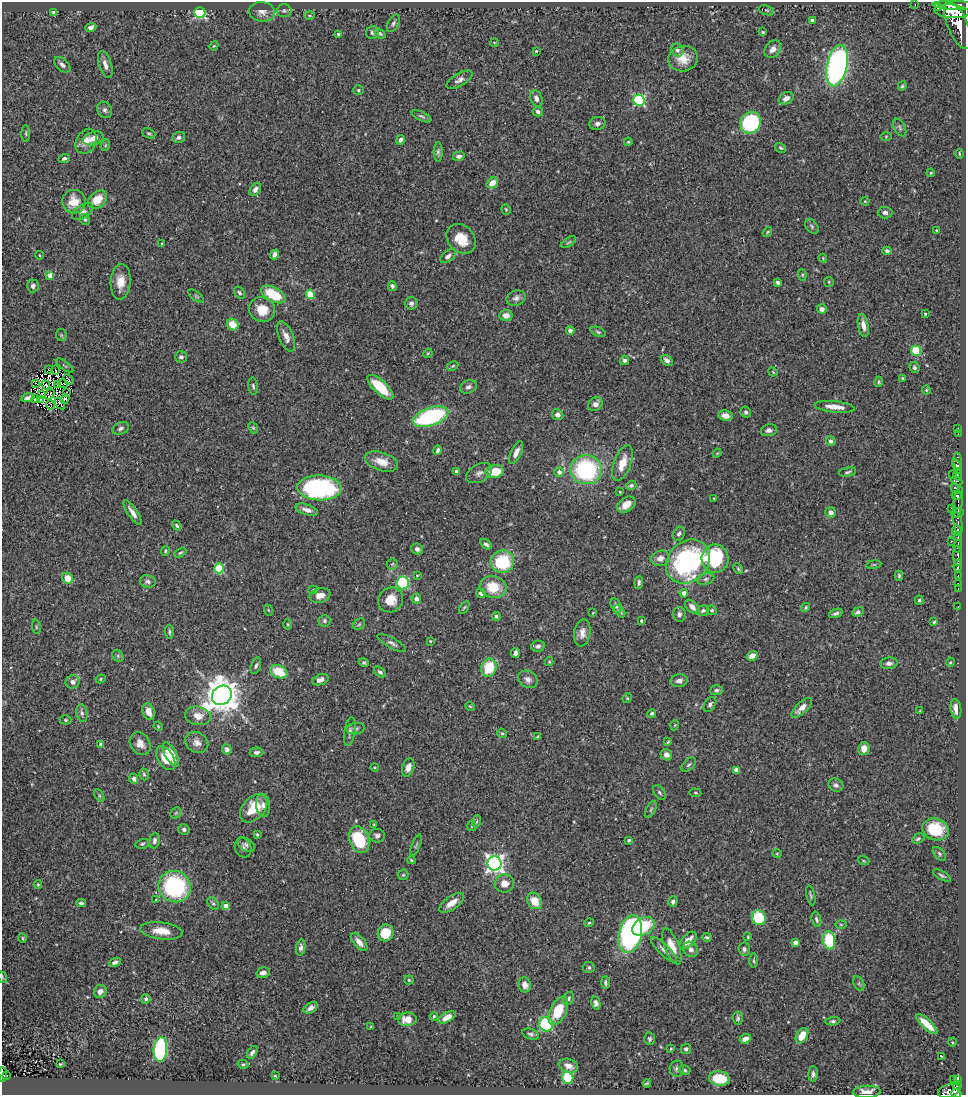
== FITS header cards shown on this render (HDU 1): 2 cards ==
NAXIS1  =                  964
NAXIS2  =                 1093

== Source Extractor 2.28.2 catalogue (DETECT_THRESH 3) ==
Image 964 x 1093 px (HDU 1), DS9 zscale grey, 1 PNG px = 1 image px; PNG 968 x 1097 px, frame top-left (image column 1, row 1093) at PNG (2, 2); each listed source drawn as its Kron ellipse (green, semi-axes under 4 px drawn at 4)
Background 0.693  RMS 0.026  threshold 0.0767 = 3 sigma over >= 5 px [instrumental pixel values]
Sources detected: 400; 3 with non-positive FLUX_AUTO (blend fragments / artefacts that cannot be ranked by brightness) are neither listed nor drawn; the other 397 listed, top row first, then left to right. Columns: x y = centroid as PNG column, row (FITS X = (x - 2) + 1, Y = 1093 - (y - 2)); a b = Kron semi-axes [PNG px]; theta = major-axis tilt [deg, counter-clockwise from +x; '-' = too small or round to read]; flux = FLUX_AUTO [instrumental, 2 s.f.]
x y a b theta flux
915 5 3 2 - 13
954 5 22 4 -2 1800
938 8 3 3 - 570
767 10 8 4 -19 2.1
284 11 7 6 - 4.6
952 11 17 6 -5 2600
54 12 4 3 - 3.7
200 12 5 5 - 230
262 12 13 10 -6 12
310 16 5 2 - 1.5
812 20 3 3 - 2.9
393 23 9 5 63 4.7
958 26 25 10 -66 2900
91 27 6 4 22 6.8
372 32 6 6 - 5.4
763 32 3 3 - 2.3
380 33 6 4 -39 3.4
338 34 3 3 - 2.2
494 42 4 2 - 1.2
214 46 5 4 - 1.7
773 49 9 7 50 10
677 50 7 5 -57 4.3
536 51 3 3 - 1.5
683 59 15 12 14 26
105 64 14 6 -72 12
62 65 9 6 -41 5.9
837 66 21 10 77 580
460 80 14 6 30 8.4
902 86 4 3 - 2.3
358 90 5 4 - 2.6
536 98 8 6 -68 8
786 98 8 5 27 9.4
639 100 6 5 - 210
105 110 8 7 - 5.6
538 112 5 4 - 5.2
421 116 11 4 -26 4
751 123 11 10 - 170
597 124 8 6 10 7.2
900 128 9 5 -62 4.1
149 133 7 4 -22 2.9
26 134 8 3 -89 2.4
886 136 5 3 - 1.5
179 137 6 5 - 5.8
93 138 10 6 19 15
401 140 5 4 - 4.7
86 141 13 10 64 16
628 142 4 4 - 2
106 145 6 4 70 2
781 148 6 4 -31 2.6
438 152 10 4 90 4.4
959 154 5 2 - 1.6
459 156 6 4 15 6.2
64 158 6 4 18 4.1
931 173 4 3 - 1.7
492 183 6 5 - 20
255 189 7 5 56 7.5
97 200 10 7 42 26
865 201 4 4 - 1.6
74 202 12 11 - 28
506 209 5 4 - 2
83 212 12 6 33 7.1
885 212 7 6 - 5.9
85 220 6 4 -59 2.8
812 226 8 5 -52 4.1
936 230 3 3 - 1.2
767 232 5 3 - 1.6
461 239 16 13 -47 33
569 242 8 4 34 2.9
162 244 3 3 - 2.3
887 251 4 4 - 4
275 254 5 4 - 6.8
39 255 4 3 - 1.2
448 256 9 5 40 6.3
823 258 4 4 - 1.5
50 275 4 4 - 20
802 275 6 4 -84 2.1
121 282 18 10 86 25
778 282 4 3 - 4.1
829 282 5 4 - 2.1
33 286 6 6 - 6
392 286 5 3 - 4.7
239 293 6 4 -55 3.5
273 294 13 7 -29 76
310 294 4 4 - 51
196 296 9 4 -38 2.9
516 298 10 7 17 7.4
411 303 6 6 - 4.5
822 309 5 5 - 7.6
262 310 13 12 - 32
925 314 3 3 - 2.2
506 315 7 5 5 11
233 324 6 5 - 32
863 325 12 5 -80 12
570 331 4 4 - 8.4
598 332 8 4 -22 2.9
61 335 6 5 - 2.6
286 336 16 7 -67 13
916 351 5 5 - 93
428 353 5 4 - 1.7
181 357 6 5 - 4.9
624 360 5 4 - 3.9
667 360 6 4 -39 6.7
64 365 10 2 -36 2.1
453 366 6 4 28 2.1
914 368 6 5 - 4
48 369 3 2 - 2.7
55 370 4 2 - 2.4
773 372 5 4 - 1.6
903 378 3 2 - 1.7
68 379 6 2 -44 1.7
878 382 5 4 - 2.5
35 383 3 2 - 1.4
63 384 5 2 - 0.58
46 385 4 2 - 2
57 385 3 2 - 1.6
253 386 9 4 -83 3.9
380 387 16 6 -43 56
468 387 9 6 21 5.8
926 390 4 4 - 1.9
67 392 2 2 - 2
41 394 3 2 - 1.1
50 394 6 2 58 0.16
28 398 7 4 14 5
35 398 3 2 - 2.3
65 399 5 3 - 1.6
40 400 2 2 - 1
60 403 6 2 -56 0.26
595 404 8 6 43 8.3
50 405 5 2 - 0.8
835 407 20 5 -6 20
746 412 5 5 - 3.8
558 415 6 5 - 5.6
725 416 7 5 -9 11
431 417 18 9 18 210
121 428 8 6 25 5.6
253 428 6 4 -67 2.4
958 428 2 2 - 8.7
769 430 8 6 10 6.8
958 434 2 2 - 3.8
831 441 5 4 - 5.1
438 450 5 3 - 4.7
516 453 12 5 66 11
717 453 4 3 - 1.5
958 461 8 3 -89 250
381 462 17 9 -17 24
622 463 19 8 70 28
957 466 7 3 -68 480
586 470 16 14 -6 200
495 471 9 6 9 36
456 472 4 3 - 4.7
559 472 5 5 - 7.3
847 472 9 4 11 3.9
479 473 14 8 29 9.3
953 475 2 2 - 8.3
958 475 6 3 -90 330
957 481 6 4 -24 120
631 485 5 4 - 3.9
319 488 22 12 -2 270
955 488 6 4 -62 290
620 492 3 3 - 1.2
957 495 5 4 - 240
714 498 3 3 - 1.2
958 502 16 4 81 240
626 505 10 7 36 15
951 508 3 2 - 92
307 510 12 5 -18 10
831 512 5 5 - 9.6
132 513 14 4 -56 12
958 513 6 4 11 220
958 523 11 4 -79 170
177 526 5 4 - 2.7
957 531 5 5 - 720
679 534 7 5 59 5.2
958 537 4 3 - 190
952 541 3 2 - 50
486 544 6 4 -35 4.5
958 546 6 3 86 300
417 549 6 5 - 5.7
165 551 5 3 - 2.2
180 552 6 3 30 2.2
958 556 10 3 -86 1000
660 558 9 7 21 13
715 558 14 13 - 140
503 562 12 11 - 95
688 562 24 20 45 300
392 564 5 5 - 2.5
874 565 7 3 8 2.1
958 566 6 3 85 140
219 568 5 5 - 97
738 569 5 3 - 2.4
417 575 3 2 - 1.4
958 575 3 2 - 50
899 576 5 3 - 2.6
67 578 6 5 - 22
706 579 9 5 20 4.8
148 581 8 6 -9 5.3
639 582 6 4 84 4
403 583 6 6 - 130
958 583 3 2 - 18
493 587 13 11 -14 41
958 589 3 2 - 4.8
313 590 5 4 - 2.6
481 593 5 4 - 4.7
684 593 4 4 - 9.6
320 595 10 7 12 14
416 599 5 5 - 5.9
391 600 13 12 - 30
919 600 5 4 - 2.6
616 606 8 5 -65 4.4
958 606 3 2 - 3.2
464 607 7 4 56 2.3
692 607 9 5 -44 9.8
806 607 5 4 - 2.7
268 610 6 3 -70 1.7
712 610 5 5 - 2.7
620 611 7 4 -48 4.1
703 611 6 5 - 4.3
858 612 6 4 22 4.6
593 613 3 3 - 1.3
836 613 7 4 19 4
679 614 7 6 - 6.4
496 616 4 4 - 3.2
324 621 6 6 - 3.5
641 621 4 3 - 2.7
934 622 4 3 - 2.2
287 624 5 3 - 1.8
359 624 6 5 - 2.7
36 627 7 3 -82 2.1
169 632 7 3 -88 3.3
582 633 13 8 80 13
430 641 4 4 - 1.5
392 643 16 5 -29 7
538 646 7 5 12 5.5
515 653 5 3 - 6.1
118 656 6 5 - 2.9
752 656 6 4 34 14
549 662 4 4 - 1.8
950 662 5 4 - 1.8
364 663 5 4 - 3.7
889 663 8 5 5 6.3
256 666 8 5 71 4.3
489 668 9 7 69 56
279 672 9 6 -24 47
380 672 6 4 -39 4.6
101 679 5 4 - 1.8
528 679 10 8 -30 8.7
320 680 8 5 18 9
679 681 8 6 6 8.4
73 682 7 6 - 8.4
716 690 6 5 - 4.3
222 695 10 9 - 3900
627 698 5 4 - 1.9
710 704 8 5 58 4.9
470 706 5 4 - 1.9
802 708 13 5 43 13
956 709 10 5 -82 16
920 711 3 3 - 1.5
148 712 8 6 -71 13
82 713 9 5 -80 5
652 713 4 4 - 2.8
198 716 13 9 -11 17
66 720 6 4 -1 2.3
675 725 5 3 - 1.5
158 726 5 3 - 1.6
356 729 9 5 8 4.3
350 732 15 5 80 6.6
502 733 5 4 - 2.3
538 737 4 3 - 2
197 742 12 10 -32 11
668 742 3 3 - 1.7
101 744 4 3 - 5.8
140 744 12 9 -55 14
227 749 5 4 - 5.6
864 749 6 5 - 13
256 752 7 5 3 5.6
171 754 13 6 -61 38
666 755 6 5 - 8.1
166 758 13 8 -59 30
689 765 9 5 44 3.3
374 767 4 3 - 1.8
408 767 9 6 72 9.2
736 770 4 4 - 18
144 774 6 4 -72 3.1
134 779 5 4 - 6.2
836 785 8 6 -24 4.8
659 793 8 5 -52 4.1
695 793 6 3 -9 1.7
99 795 7 4 -60 2.5
263 805 11 7 -82 9.2
254 808 16 11 48 49
651 809 9 4 64 3.6
176 813 6 5 - 2.6
477 821 6 4 72 2.1
374 825 4 4 - 1.6
472 826 5 4 - 2.2
184 829 5 5 - 4.7
935 829 14 10 -19 71
257 834 4 3 - 2.2
377 836 8 6 -1 5.7
918 839 6 4 30 3.8
154 840 8 5 83 6.4
359 840 14 9 -71 100
629 840 3 3 - 2.6
142 844 7 4 10 3.4
246 844 10 6 -31 4.6
416 845 11 3 67 3
243 848 10 8 -67 5.9
777 854 4 4 - 1.8
939 854 8 5 -46 3.8
411 860 4 3 - 2
863 861 6 3 -19 1.6
495 863 7 7 - 820
403 875 5 5 - 2.7
942 876 10 3 -30 3.2
504 883 9 9 - 15
38 885 4 3 - 2
175 887 16 15 - 210
811 895 10 3 -77 3
156 900 4 4 - 1.9
534 901 9 7 -56 30
673 902 5 4 - 5.1
81 903 5 3 - 3.4
452 903 14 6 36 20
213 904 7 5 -48 3.4
226 906 4 4 - 16
759 918 7 7 - 71
816 919 8 4 -74 3.9
589 923 5 4 - 2
841 925 6 4 -1 2.3
643 926 12 8 30 80
161 931 21 8 -7 28
386 933 8 8 - 44
630 934 19 11 78 390
707 937 5 3 - 2.5
748 937 3 2 - 1.9
23 938 5 4 - 2.1
829 940 9 6 -84 82
688 941 10 6 47 19
359 942 11 5 -48 12
795 943 4 4 - 13
301 947 8 4 78 5.9
672 947 19 7 -69 27
691 949 8 7 - 8.6
744 949 7 6 - 5.5
664 950 17 5 -44 7.9
754 961 7 3 -89 2.3
115 962 6 4 23 4.7
589 967 6 5 - 3.8
263 973 7 5 13 7.6
2 977 6 3 -70 1.6
409 980 4 4 - 2.3
605 983 6 4 -90 4.3
859 983 8 5 -66 3.5
525 985 7 6 - 10
100 991 7 6 - 10
569 998 7 5 62 3.7
146 999 5 4 - 3.7
596 1003 7 4 -78 5.3
311 1008 8 5 34 7.7
558 1011 15 8 65 50
398 1016 4 3 - 1.6
434 1016 4 3 - 2.4
447 1017 9 5 28 17
738 1018 6 5 - 3.7
407 1019 9 6 2 20
833 1021 7 4 5 3.3
546 1024 7 7 - 200
927 1024 14 5 -42 33
371 1027 3 3 - 1.8
531 1034 8 5 -17 4.4
802 1036 8 5 60 25
649 1039 6 5 - 4.2
745 1039 6 4 21 11
952 1042 4 3 - 1.6
160 1049 12 7 85 250
671 1049 4 3 - 1.6
686 1049 5 5 - 3.9
252 1052 7 3 55 5
941 1056 3 2 - 1
60 1064 4 3 - 1.7
243 1064 5 4 - 2.8
568 1066 9 6 -20 13
677 1069 8 7 - 5.2
685 1070 6 5 - 3.4
3 1074 7 3 -86 130
813 1074 8 4 87 5.3
7 1076 3 3 - 20
275 1076 3 2 - 1.6
568 1078 6 5 - 85
719 1079 10 7 -9 47
958 1079 4 3 - 88
953 1080 2 2 - 8.5
647 1083 4 3 - 2.5
957 1085 5 3 - 96
949 1091 11 6 17 500
867 1092 14 6 2 17
956 1093 5 3 - 210
At the frame edge (FLAGS 8, measured only in part): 4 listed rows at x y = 2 977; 3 1074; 867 1092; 956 1093
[3 non-positive-flux detections neither listed nor drawn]